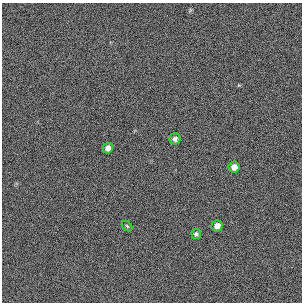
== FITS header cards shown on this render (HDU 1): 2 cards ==
NAXIS1  =                  300 / length of original image axis
NAXIS2  =                  300 / length of original image axis

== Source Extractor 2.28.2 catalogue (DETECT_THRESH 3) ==
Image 300 x 300 px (HDU 1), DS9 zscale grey, 1 PNG px = 1 image px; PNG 304 x 304 px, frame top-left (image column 1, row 300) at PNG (2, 3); each listed source drawn as its Kron ellipse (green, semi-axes under 4 px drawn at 4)
Background 385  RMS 67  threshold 200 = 3 sigma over >= 5 px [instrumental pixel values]
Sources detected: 6; all 6 listed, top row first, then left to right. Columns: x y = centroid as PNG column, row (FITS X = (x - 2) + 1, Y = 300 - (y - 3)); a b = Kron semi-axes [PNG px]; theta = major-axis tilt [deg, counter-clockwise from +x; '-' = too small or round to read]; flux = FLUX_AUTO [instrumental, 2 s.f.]
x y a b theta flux
175 139 5 5 - 14000
108 148 5 5 - 21000
234 167 5 5 - 26000
127 226 6 4 -45 5500
217 226 5 5 - 25000
196 234 5 5 - 11000